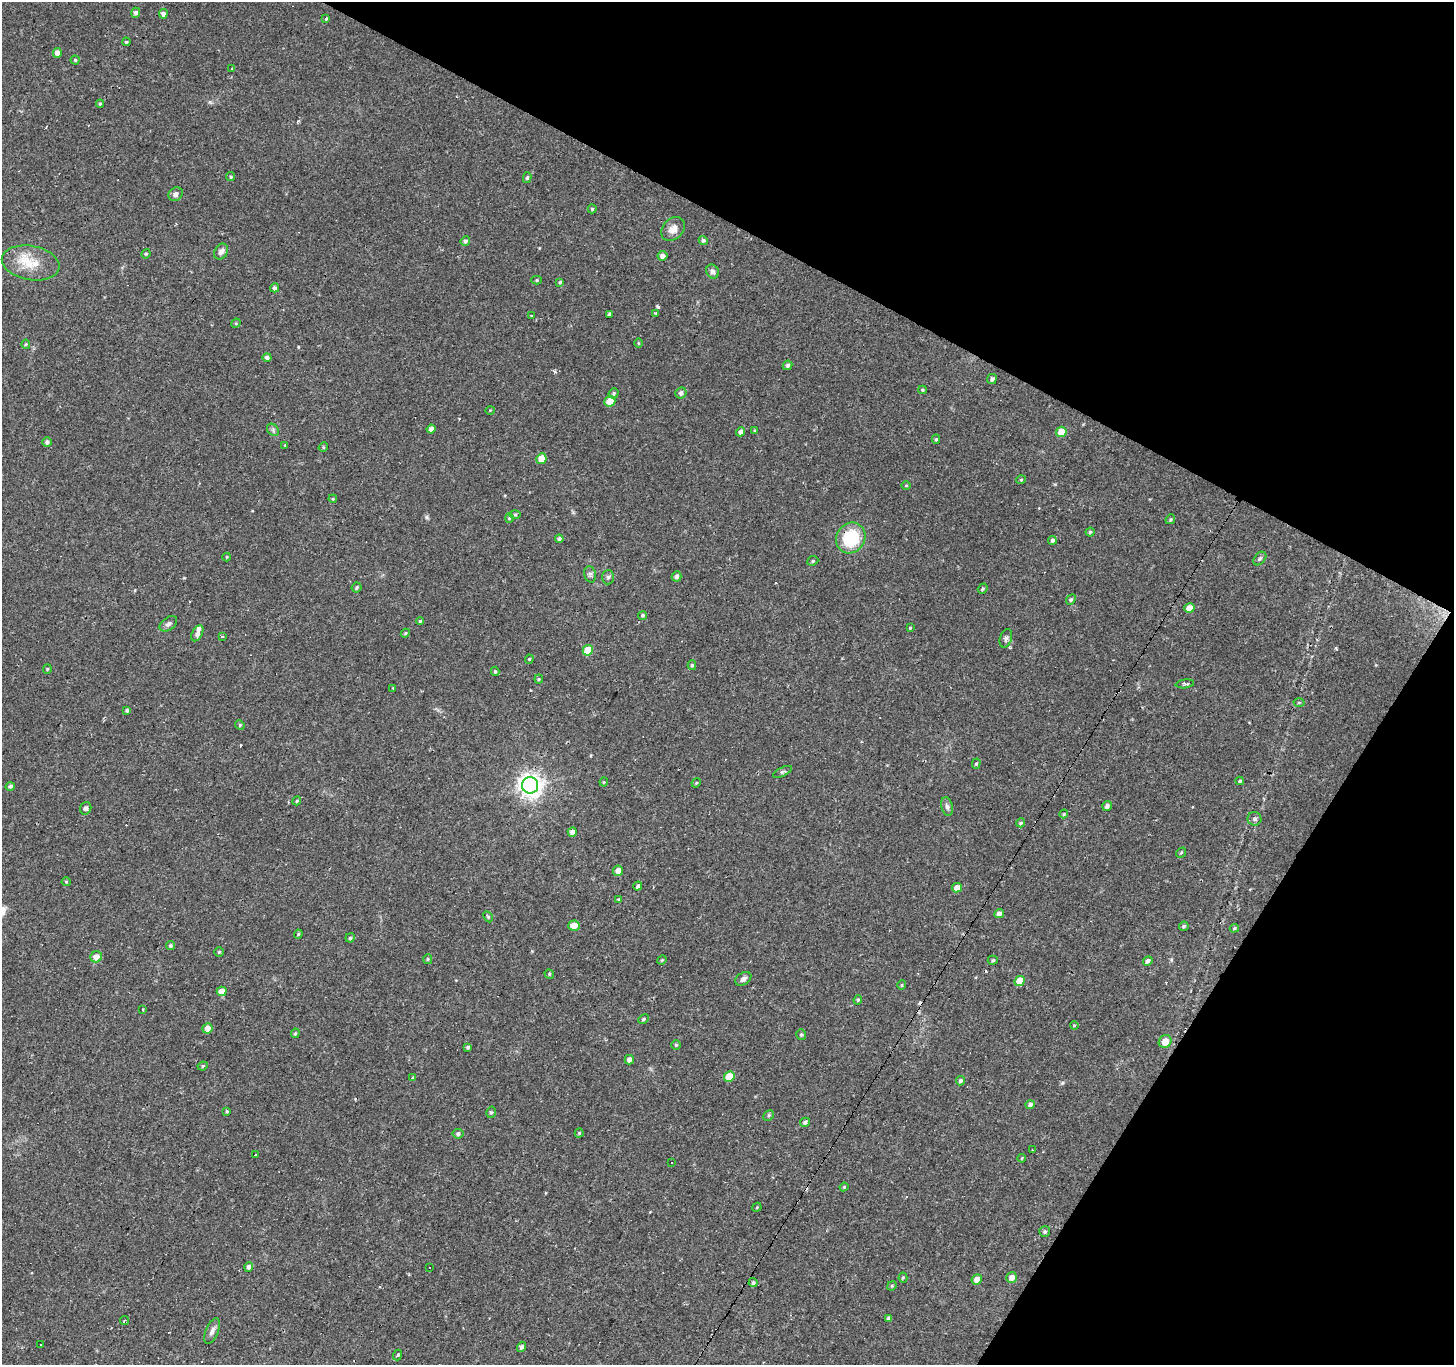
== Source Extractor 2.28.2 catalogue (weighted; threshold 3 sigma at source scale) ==
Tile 8 of 4 x 4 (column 4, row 2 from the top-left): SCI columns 4362-5813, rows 2983-4345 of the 5813 x 5898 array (HDU 1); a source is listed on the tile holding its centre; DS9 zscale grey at full resolution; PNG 1456 x 1367 px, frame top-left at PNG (2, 2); each listed source drawn as its Kron ellipse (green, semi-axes under 4 px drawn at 4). Shown black and unused: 27% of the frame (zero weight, under 2 of 3 exposures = <1% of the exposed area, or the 3 px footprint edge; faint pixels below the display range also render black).
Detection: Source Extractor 2.28.2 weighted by HDU 2 'WHT'; one run over the whole footprint, this tile lists its part. Background 0.0542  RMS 0.0044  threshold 0.0198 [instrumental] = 3 sigma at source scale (4.5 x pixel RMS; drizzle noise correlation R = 1.50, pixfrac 1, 0.0396/0.0396 arcsec/px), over >= 5 px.
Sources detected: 178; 9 cosmic-ray / hot-pixel residue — neither listed nor drawn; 1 inside a brighter listed object's ellipse — not listed separately; the other 168 listed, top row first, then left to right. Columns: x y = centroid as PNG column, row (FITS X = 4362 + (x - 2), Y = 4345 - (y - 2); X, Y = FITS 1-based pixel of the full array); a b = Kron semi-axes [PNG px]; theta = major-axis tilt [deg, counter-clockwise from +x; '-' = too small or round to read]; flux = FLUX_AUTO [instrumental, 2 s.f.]
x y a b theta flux
136 13 5 4 - 1.1
163 14 4 4 - 1.6
325 18 3 3 - 1.7
126 42 4 4 - 0.52
57 53 5 4 - 2
75 60 4 4 - 0.57
232 69 4 3 - 0.4
100 104 4 3 - 0.72
231 177 4 4 - 0.61
527 178 5 4 - 0.69
176 194 7 6 - 1.6
592 209 4 4 - 0.61
673 229 13 10 47 3.7
703 240 4 4 - 0.85
465 241 5 4 - 1.1
221 252 8 6 56 1.7
146 254 5 4 - 0.52
662 256 5 5 - 1.7
31 263 29 17 -10 11
712 271 7 6 - 1.4
537 280 5 4 - 0.62
560 282 4 3 - 0.52
275 288 4 4 - 1.3
656 313 3 3 - 0.89
609 314 3 3 - 0.76
531 315 3 2 - 0.48
236 323 5 4 - 0.44
638 343 5 3 - 0.42
26 344 4 4 - 0.53
267 357 4 4 - 1.3
788 365 5 4 - 1.1
992 379 5 5 - 1.2
923 390 4 3 - 0.55
614 393 5 5 - 0.79
681 393 6 5 - 1.3
610 401 5 5 - 5.5
490 410 4 3 - 0.33
431 429 4 4 - 1.6
273 430 7 5 -48 0.88
755 431 4 3 - 0.45
741 432 5 4 - 1.6
1061 432 5 5 - 5.5
936 439 4 4 - 0.66
47 442 5 4 - 1.1
285 445 3 3 - 0.41
323 447 5 4 - 0.6
541 459 5 5 - 5.7
1021 480 4 4 - 0.5
906 486 4 3 - 0.39
333 499 4 3 - 0.36
515 514 6 4 -1 0.58
509 518 5 3 - 0.56
1170 519 5 4 - 0.59
1090 532 4 4 - 0.61
851 538 16 14 54 21
559 539 4 4 - 0.97
1052 540 4 4 - 0.94
227 557 4 4 - 0.46
1260 559 8 5 48 0.84
813 561 6 4 23 0.63
590 574 8 6 -75 1.1
677 576 5 5 - 1.4
608 577 7 6 - 0.97
357 588 5 5 - 0.71
983 589 5 4 - 0.61
1071 600 5 4 - 0.72
1189 608 5 5 - 4.1
643 615 5 4 - 0.7
420 621 4 4 - 0.51
168 624 10 6 37 1.3
910 628 3 3 - 0.42
197 633 9 5 61 1.7
405 633 4 4 - 0.53
222 636 3 3 - 0.57
1006 638 10 6 72 1.1
588 650 5 5 - 9.5
529 659 4 4 - 0.52
692 665 5 4 - 0.56
47 669 5 4 - 0.51
495 671 5 3 - 0.63
539 679 4 4 - 0.5
1185 684 9 4 8 0.92
393 688 3 3 - 0.31
1299 702 5 3 - 0.41
127 710 4 4 - 0.82
240 725 5 4 - 0.55
976 764 5 4 - 0.6
782 772 10 4 26 0.88
1240 781 4 3 - 0.61
604 782 4 4 - 0.43
696 783 5 3 - 0.41
530 785 8 8 - 330
10 786 4 4 - 0.95
297 801 4 4 - 0.56
1107 806 5 5 - 1.3
947 807 9 5 -77 1.2
86 808 6 5 - 1.3
1064 814 4 3 - 0.47
1254 819 7 6 - 1.3
1021 823 4 4 - 0.75
572 832 4 4 - 1.9
1181 853 6 4 51 0.53
618 871 5 5 - 3.1
66 882 4 4 - 0.48
638 886 4 3 - 1.7
957 888 5 4 - 3
619 900 4 4 - 0.55
999 914 5 4 - 2.4
488 917 6 4 -62 0.64
574 926 5 5 - 4.5
1184 926 5 4 - 0.72
1234 928 4 3 - 0.58
298 934 4 4 - 0.5
350 938 4 4 - 0.64
170 946 4 4 - 0.74
219 952 5 4 - 0.54
96 957 6 5 - 3.8
428 959 5 4 - 0.58
662 960 5 4 - 0.45
993 960 5 4 - 0.64
1148 961 5 4 - 1.1
549 974 5 4 - 0.54
743 979 9 6 34 1.5
1020 981 5 5 - 7.8
902 985 5 4 - 0.51
222 991 5 4 - 3.9
858 1000 5 4 - 0.65
143 1010 3 2 - 0.38
643 1019 5 4 - 0.69
1074 1025 4 3 - 0.41
207 1028 5 5 - 3.1
295 1033 5 4 - 0.56
801 1035 5 5 - 0.65
1165 1041 7 6 - 5.4
676 1045 5 4 - 0.55
468 1047 3 3 - 0.72
629 1060 5 4 - 1.9
203 1066 5 4 - 0.61
729 1076 5 5 - 8.4
412 1077 4 2 - 0.44
960 1081 5 4 - 1.1
1030 1105 5 4 - 1.3
227 1111 4 3 - 0.46
491 1112 6 4 74 0.7
769 1115 6 4 47 0.75
805 1122 5 4 - 0.94
579 1133 4 4 - 0.53
458 1134 5 5 - 0.96
1032 1150 3 2 - 0.58
255 1155 3 3 - 0.95
1022 1158 4 3 - 0.38
672 1163 3 3 - 0.81
844 1187 4 4 - 0.5
757 1207 5 3 - 0.44
1045 1232 5 5 - 0.82
249 1267 5 4 - 1.4
430 1268 3 3 - 1.1
903 1277 5 4 - 0.56
1012 1277 5 5 - 2.6
977 1279 5 5 - 3.7
753 1283 4 4 - 0.88
892 1286 5 4 - 0.51
889 1318 4 3 - 1.2
124 1321 4 4 - 1
212 1331 14 6 66 2
41 1344 3 2 - 0.73
521 1347 5 4 - 1.3
398 1355 5 4 - 0.62
Overlapping masked pixels (flux is a lower limit): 2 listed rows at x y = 851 538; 197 633
Unlisted compact peaks at least as high as the median listed source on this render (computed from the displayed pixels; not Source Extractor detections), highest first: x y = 658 307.